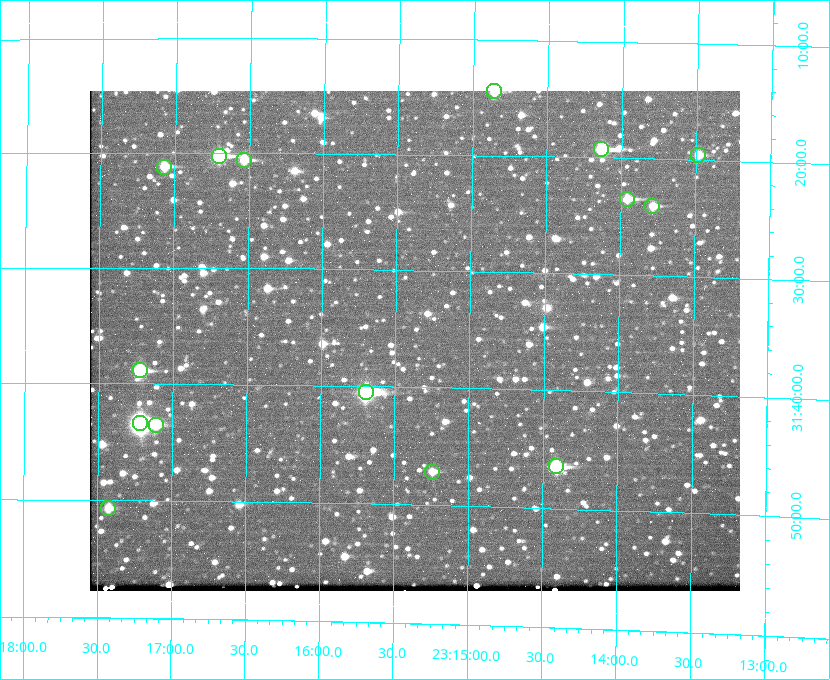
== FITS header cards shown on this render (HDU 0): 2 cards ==
NAXIS1  =                  650 / Width of table row in bytes
NAXIS2  =                  500 / Number of rows in table

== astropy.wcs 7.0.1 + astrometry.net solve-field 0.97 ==
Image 650 x 500 px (HDU 0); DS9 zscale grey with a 90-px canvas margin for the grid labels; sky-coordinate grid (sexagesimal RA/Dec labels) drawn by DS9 from the SOLVED WCS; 15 Tycho-2 reference stars matched to detected sources circled (green)
Header WCS: none
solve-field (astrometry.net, Tycho-2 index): SOLVED blind (the file carries no WCS)
Solved WCS: RA---TAN-SIP/DEC--TAN-SIP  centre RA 23:15:22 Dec +31:36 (348.84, +31.60 deg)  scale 5.16 arcsec/px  FOV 55.9' x 42.8'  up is +179 deg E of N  parity flipped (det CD > 0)
(file carries no celestial WCS; the grid is the blind solution)
Tycho-2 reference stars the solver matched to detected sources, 15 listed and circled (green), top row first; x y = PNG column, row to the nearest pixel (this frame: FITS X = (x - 90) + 1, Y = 500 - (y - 91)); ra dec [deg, ICRS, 3 dp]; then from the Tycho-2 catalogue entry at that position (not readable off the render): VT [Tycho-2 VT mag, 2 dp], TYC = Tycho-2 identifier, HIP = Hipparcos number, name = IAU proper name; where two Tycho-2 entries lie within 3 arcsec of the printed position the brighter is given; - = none
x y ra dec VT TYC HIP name
494 91 348.716 +31.241 10.71 2751-1879-1 - -
601 149 348.533 +31.321 8.95 2751-241-1 - -
698 155 348.371 +31.327 10.64 2751-1121-1 - -
219 156 349.176 +31.338 8.87 2752-38-1 - -
244 160 349.134 +31.344 10.32 2752-30-1 - -
164 167 349.268 +31.354 10.15 2752-13-1 - -
627 199 348.489 +31.392 10.19 2751-871-1 - -
652 206 348.446 +31.401 10.83 2751-661-1 - -
140 370 349.305 +31.647 9.68 2752-19-1 - -
366 392 348.924 +31.676 7.66 2752-472-1 114838 -
140 423 349.304 +31.724 8.18 2752-1095-1 114975 -
156 425 349.277 +31.726 11.07 2752-324-1 - -
556 466 348.603 +31.774 10.34 2751-877-1 - -
432 472 348.810 +31.787 10.96 2752-75-1 - -
108 508 349.356 +31.845 11.03 2752-240-1 - -